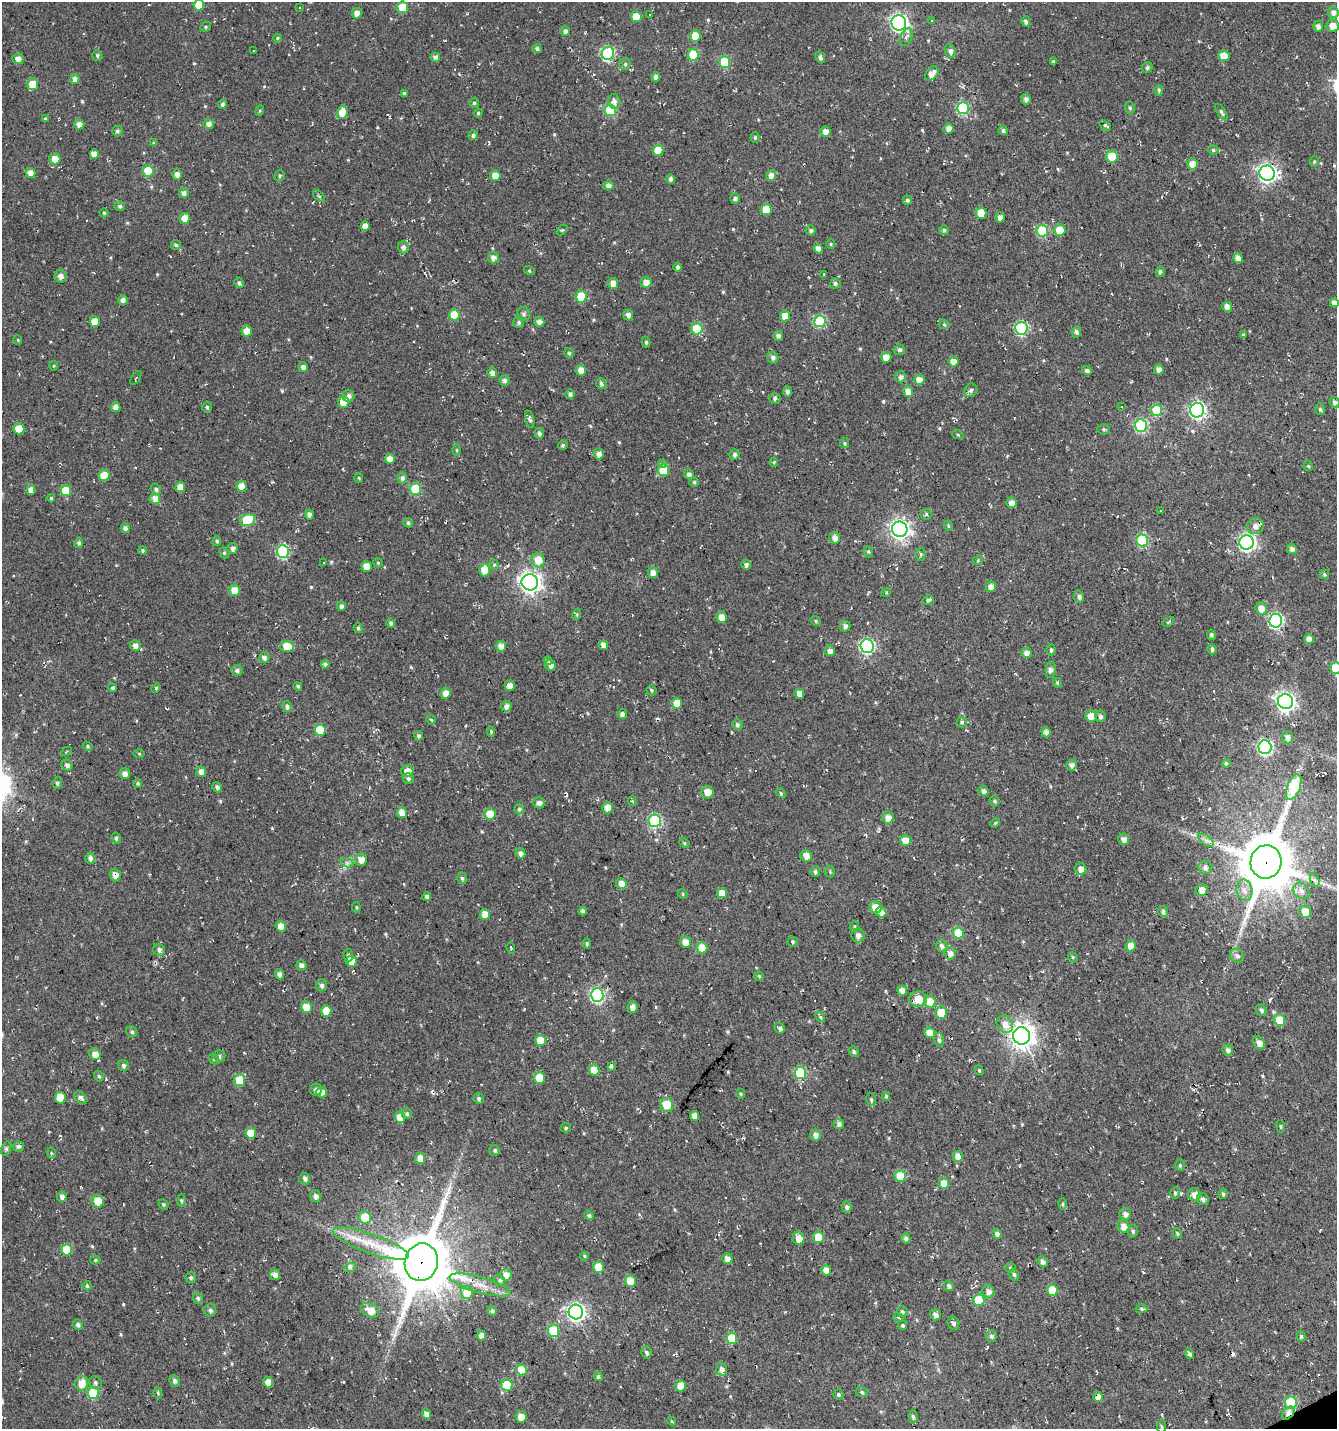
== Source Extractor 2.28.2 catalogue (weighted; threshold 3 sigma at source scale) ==
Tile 6 of 4 x 4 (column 2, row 2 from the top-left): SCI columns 1486-2820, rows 2856-4282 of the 5583 x 5711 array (HDU 1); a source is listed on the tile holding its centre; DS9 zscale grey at full resolution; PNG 1339 x 1431 px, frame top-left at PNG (2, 2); each listed source drawn as its Kron ellipse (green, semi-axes under 4 px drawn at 4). Shown black and unused: <1% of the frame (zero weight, under 3 of 4 exposures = <1% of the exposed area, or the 3 px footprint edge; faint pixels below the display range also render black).
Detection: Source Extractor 2.28.2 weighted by HDU 2 'WHT'; one run over the whole footprint, this tile lists its part. Background -0.00333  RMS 0.01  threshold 0.0457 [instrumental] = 3 sigma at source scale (4.5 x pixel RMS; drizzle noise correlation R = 1.50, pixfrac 1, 0.0396/0.0396 arcsec/px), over >= 5 px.
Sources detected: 581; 22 cosmic-ray / hot-pixel residue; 1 long thin detection or spike segment (spike, bleed or trail) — neither listed nor drawn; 2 inside a brighter listed object's ellipse — not listed separately; of the other 556, all 500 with FLUX_AUTO >= 1.1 (the completeness limit of this list) listed and drawn (56 fainter detections not listed), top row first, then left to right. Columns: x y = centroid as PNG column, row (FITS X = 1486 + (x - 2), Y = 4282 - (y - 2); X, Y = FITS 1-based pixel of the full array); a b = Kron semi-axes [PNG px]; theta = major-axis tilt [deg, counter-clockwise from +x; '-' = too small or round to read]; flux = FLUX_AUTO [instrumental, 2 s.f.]
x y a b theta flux
199 5 5 5 - 17
403 7 5 5 - 23
299 8 3 3 - 1.5
1333 12 5 5 - 5.1
357 13 5 5 - 6.6
649 15 3 3 - 1.9
636 17 5 5 - 18
931 20 3 2 - 1.6
1026 21 5 4 - 3
899 23 7 7 - 320
1318 26 5 5 - 4.6
1333 26 6 6 - 8.4
206 27 5 5 - 1.4
565 31 5 4 - 3.6
695 36 5 5 - 21
906 37 9 5 67 3.5
277 38 4 3 - 1.3
537 49 4 4 - 2.5
254 51 3 3 - 11
950 51 7 5 -66 3.5
608 53 7 6 - 140
97 55 5 5 - 1.9
693 55 6 5 - 38
1224 56 6 5 - 12
435 57 5 4 - 3.4
820 57 6 4 -63 2.7
18 59 5 5 - 5.4
1053 61 3 2 - 1.3
725 62 6 5 - 48
625 64 6 5 - 2.1
1147 68 6 5 - 1.9
932 74 8 5 50 7.8
656 77 5 4 - 4.9
75 79 5 4 - 4.4
33 84 6 5 - 19
1159 90 5 4 - 1.6
404 93 4 3 - 1.6
1026 99 5 5 - 3.6
614 102 7 6 - 4.9
474 103 5 5 - 1.7
222 104 5 4 - 2.2
963 108 6 6 - 91
1130 108 6 5 - 1.8
610 110 6 5 - 61
260 111 5 4 - 1.3
1221 112 9 4 -57 2.3
342 113 6 5 - 12
478 113 4 4 - 1.4
45 119 4 4 - 1.4
79 124 5 5 - 5.7
209 124 5 5 - 5.3
1105 125 6 4 -36 1.6
949 129 5 5 - 6.1
117 131 5 5 - 2.6
1003 131 5 4 - 2.4
825 132 5 5 - 5.9
473 135 5 5 - 2.7
755 137 5 4 - 1.8
154 143 4 4 - 1.2
658 150 5 5 - 18
1213 150 5 4 - 1.7
94 154 5 4 - 7.4
1112 157 6 6 - 31
55 159 5 5 - 10
1314 162 5 4 - 1.3
1192 164 5 5 - 13
148 171 5 5 - 39
30 173 5 5 - 7.5
1267 173 8 7 - 410
177 174 5 4 - 5.1
280 176 6 5 - 1.7
495 176 5 5 - 12
771 176 6 5 - 6.4
671 179 4 4 - 4
608 185 5 4 - 4
184 193 5 4 - 3.8
319 196 7 4 -43 1.6
735 198 5 5 - 2.8
907 200 5 4 - 2.2
120 206 5 5 - 2.3
766 210 5 5 - 22
104 213 4 4 - 1.3
981 213 5 5 - 22
1000 217 5 4 - 4.6
185 218 5 5 - 12
365 226 5 4 - 6.8
562 230 6 4 42 1.2
811 230 5 4 - 2.5
944 230 5 5 - 2
1060 230 6 5 - 18
1042 231 6 5 - 54
831 244 5 4 - 1.2
176 245 5 5 - 1.7
403 247 6 5 - 4.1
818 249 5 4 - 6.4
493 258 5 5 - 5
1238 258 5 4 - 7.5
678 267 4 4 - 2.3
529 270 5 3 - 1.2
1160 272 5 4 - 2.7
824 275 4 3 - 1.3
60 276 6 6 - 4.8
646 282 5 5 - 7.1
239 283 5 4 - 2.3
613 283 5 5 - 7.4
835 283 5 5 - 2
581 297 6 5 - 40
123 300 5 4 - 3.9
1334 303 4 4 - 4.9
1227 307 5 5 - 5.8
524 314 7 6 - 2.6
454 315 5 5 - 25
628 315 5 5 - 4.1
785 316 5 5 - 15
820 321 6 5 - 82
95 322 5 5 - 13
519 322 6 5 - 2.2
539 322 5 5 - 5
944 324 5 5 - 1.6
1021 328 6 6 - 120
697 329 6 5 - 45
247 331 5 5 - 9.6
1076 332 6 4 86 2.8
1243 335 4 4 - 1.4
778 336 5 5 - 3.4
18 340 5 4 - 1.1
646 342 5 4 - 1.7
899 350 5 5 - 3.1
569 353 5 4 - 2
773 357 6 5 - 3.8
886 357 5 5 - 13
954 362 5 5 - 13
53 366 5 3 - 1.1
303 367 5 4 - 4.2
1159 369 5 4 - 6.3
581 370 5 5 - 9.1
1087 371 5 4 - 3.9
492 373 5 5 - 4.8
900 377 5 5 - 3.9
136 378 8 3 57 1.1
505 380 5 5 - 3
919 380 5 5 - 8.8
601 384 6 5 - 2.7
971 390 7 6 - 2.5
787 391 5 4 - 3.4
908 391 5 5 - 8.3
570 394 5 4 - 2.9
348 396 6 6 - 4.3
775 398 5 5 - 2.6
343 402 6 5 - 18
1334 402 5 5 - 3.4
1122 406 3 3 - 1.2
116 407 5 4 - 5.7
207 407 5 4 - 1.6
1320 409 6 4 -75 1.8
1157 410 6 5 - 47
1197 410 7 7 - 270
530 419 8 4 -77 2.4
1141 426 6 6 - 110
19 429 5 5 - 18
1103 429 6 5 - 1.8
539 433 5 5 - 3.1
958 435 6 3 -19 1.1
844 443 5 4 - 1.2
563 445 5 4 - 1.9
457 450 5 3 - 1.1
599 454 5 5 - 5.7
735 454 5 5 - 3
390 459 5 5 - 9
774 462 4 4 - 1.1
663 464 4 3 - 2.5
1308 466 5 4 - 1.4
663 470 6 5 - 44
689 474 5 5 - 4
104 476 5 5 - 23
359 478 5 4 - 1.1
402 478 5 4 - 3.2
694 482 5 5 - 1.4
242 486 5 5 - 13
180 487 5 5 - 8.8
156 489 6 5 - 2.8
415 489 6 5 - 52
31 490 5 4 - 5.6
66 491 5 5 - 24
51 498 4 4 - 1.3
155 498 5 5 - 8.2
1011 503 5 5 - 8.3
1160 511 3 3 - 1.4
309 514 5 4 - 4.1
926 514 5 5 - 1.4
247 520 8 6 21 46
408 523 5 4 - 2.3
948 526 5 4 - 1.3
1255 526 8 8 - 6.6
125 528 5 4 - 3.4
900 529 8 7 - 470
835 538 5 5 - 6
1142 540 6 6 - 78
217 541 5 4 - 1.8
1247 542 7 7 - 300
79 543 5 4 - 2.3
233 548 5 5 - 4.1
1292 549 5 5 - 4
142 550 4 4 - 1.7
283 551 6 6 - 100
868 552 6 4 -68 1.4
224 553 6 4 -69 1.5
921 554 6 4 -89 1.6
538 560 7 6 - 14
978 560 5 4 - 1.3
324 562 3 2 - 1.3
378 563 5 4 - 1.2
494 565 5 4 - 1.5
746 565 5 4 - 3
367 566 5 5 - 11
484 570 6 5 - 15
653 573 6 5 - 6.5
1324 574 5 4 - 1.7
530 582 8 8 - 550
991 586 5 5 - 5.7
235 590 5 5 - 14
886 593 5 4 - 1.2
1079 597 6 5 - 3.1
928 600 6 4 27 2.3
341 606 4 4 - 3.2
1261 608 6 5 - 9.6
577 614 6 4 73 1.3
722 617 5 5 - 9.7
816 621 5 4 - 1.4
1276 621 7 6 - 180
1168 622 6 4 34 1.2
391 623 5 4 - 2.3
845 626 5 5 - 3.6
358 628 5 4 - 1.9
1211 635 5 4 - 2.5
1309 639 5 5 - 6.3
604 645 5 4 - 5.9
135 646 5 5 - 5.2
287 646 7 5 0 19
501 646 5 5 - 6.3
867 646 7 6 - 180
1212 649 5 4 - 2.5
1051 650 6 4 -85 2.2
830 651 5 5 - 4.9
1027 653 5 5 - 5.8
264 658 5 5 - 3.9
548 660 4 4 - 1.8
325 664 4 4 - 2.7
550 665 5 5 - 4.5
1335 668 6 5 - 25
237 670 5 5 - 2.8
1051 670 8 5 84 4
1057 683 5 4 - 1.2
298 686 4 4 - 1.8
510 686 5 5 - 6.4
113 688 4 4 - 1.8
156 688 5 4 - 1.3
651 690 5 4 - 1.6
445 693 5 5 - 8.5
799 694 5 4 - 6.6
1285 702 8 7 - 380
677 703 5 5 - 19
287 706 5 4 - 2.8
506 706 5 5 - 4.6
622 714 5 4 - 4.7
1091 716 6 5 - 12
1101 716 5 5 - 2.8
431 720 5 3 - 1.3
962 722 5 5 - 1.8
737 725 5 5 - 2.3
320 730 6 5 - 36
491 731 5 4 - 1.7
1046 732 5 4 - 6
419 736 5 4 - 2.8
1288 737 6 5 - 5
88 746 5 4 - 1.4
1265 747 7 6 - 180
67 751 6 3 30 1.2
139 754 5 3 - 1.1
1226 763 4 4 - 1.9
67 765 6 5 - 3.2
1072 765 5 5 - 3.9
407 771 6 5 - 10
201 772 5 5 - 7.1
125 774 5 5 - 5
408 779 5 5 - 2.2
57 783 6 5 - 2.2
138 783 5 4 - 1.9
217 787 5 4 - 3.2
1294 787 14 6 68 60
983 791 5 5 - 3.5
707 792 6 6 - 9.3
781 793 5 3 - 1.6
632 801 5 4 - 1.4
994 801 5 4 - 1.9
539 803 6 5 - 4.1
608 808 5 5 - 9.6
519 809 5 5 - 2.1
402 813 5 5 - 12
490 814 5 5 - 20
888 818 6 6 - 6.3
655 821 6 6 - 98
995 823 5 3 - 1.1
116 838 6 4 -79 2.1
1124 839 6 5 - 5.1
905 840 5 5 - 10
1206 840 9 4 -36 3.5
684 843 5 4 - 1.5
520 853 5 4 - 3.8
806 856 6 5 - 6.5
90 858 5 5 - 3.8
361 860 6 6 - 7.9
1266 862 17 15 78 5600
347 863 7 4 -18 2.5
1205 867 7 6 - 3.2
1081 869 6 6 - 6
830 871 6 5 - 1.3
815 872 5 5 - 2.1
115 875 6 5 - 6
462 878 6 4 -72 2
1315 880 7 4 -70 2.2
621 884 6 5 - 9.8
1202 890 6 5 - 7.1
1245 890 11 8 -77 7
1301 891 9 7 -40 5.2
722 893 5 5 - 9.6
683 894 5 4 - 1.2
427 897 4 4 - 3.1
356 907 5 3 - 1.2
875 907 6 6 - 11
583 911 4 3 - 2.4
1163 911 5 5 - 2.8
881 912 5 5 - 6.1
1305 912 6 5 - 13
485 914 5 5 - 13
281 926 5 5 - 9.7
854 927 6 4 -88 1.5
958 933 5 5 - 31
858 935 7 6 - 4.7
685 942 5 5 - 11
792 942 5 5 - 1.7
587 943 5 4 - 1.6
942 946 6 5 - 3.5
1131 946 6 5 - 11
511 948 5 3 - 1.2
702 948 5 5 - 21
159 950 6 5 - 3.4
950 953 6 5 - 5.2
348 955 6 5 - 2.2
1237 956 7 6 - 3.7
1073 957 5 4 - 1.4
351 961 6 5 - 13
301 965 5 5 - 4.3
280 974 5 4 - 4.6
759 976 5 4 - 1.6
322 985 6 5 - 3.1
902 991 5 5 - 8.8
597 995 7 6 - 160
918 999 9 7 1 15
930 1002 6 5 - 24
306 1007 5 5 - 17
632 1007 6 5 - 5.4
1261 1010 6 5 - 2.8
326 1011 5 5 - 20
941 1013 6 6 - 17
820 1017 5 4 - 1.4
1280 1020 6 5 - 19
1005 1024 9 7 -50 8.6
780 1028 5 5 - 3.3
132 1032 6 5 - 2.2
930 1033 5 5 - 12
1021 1036 9 8 - 930
540 1040 5 5 - 17
939 1040 7 4 -76 2.4
1259 1043 7 5 -55 6.1
1228 1050 5 5 - 3.7
854 1052 5 5 - 2.2
95 1054 6 5 - 8.5
219 1056 6 6 - 2.3
214 1059 6 4 -48 1.6
124 1065 5 5 - 2.6
611 1066 4 3 - 8.2
594 1070 5 5 - 23
979 1070 5 3 - 1.4
800 1073 6 5 - 72
99 1076 5 4 - 1.9
539 1078 6 5 - 21
240 1080 6 5 - 25
316 1089 6 6 - 4.2
322 1092 5 5 - 8.6
740 1094 5 3 - 1.2
886 1096 4 4 - 1.6
60 1098 6 5 - 21
81 1098 8 5 -43 3.2
479 1098 5 5 - 2.1
871 1099 6 5 - 2
666 1105 7 6 - 20
407 1114 5 5 - 2.1
695 1116 5 4 - 9.1
400 1117 5 5 - 16
839 1124 5 5 - 4
1281 1126 6 4 -82 1.4
566 1128 5 4 - 1.5
251 1133 5 5 - 20
816 1135 6 5 - 4.7
18 1146 6 5 - 2.8
6 1149 7 5 72 1.9
495 1150 5 5 - 2.1
51 1153 5 3 - 1.1
958 1156 5 5 - 6.4
420 1158 5 5 - 11
1180 1165 6 5 - 1.7
900 1176 5 5 - 33
305 1179 6 5 - 3.1
944 1183 5 5 - 14
1175 1193 5 5 - 2
1223 1194 5 4 - 1.6
1194 1195 6 6 - 8.4
315 1196 6 5 - 4.6
62 1197 5 5 - 4.2
1203 1199 6 5 - 2.8
181 1200 6 4 -87 1.6
98 1201 6 6 - 17
163 1204 5 4 - 1.6
1063 1204 6 4 90 1.4
847 1207 6 5 - 3.1
1125 1214 6 5 - 4.5
589 1216 5 4 - 2.1
365 1217 6 6 - 24
1124 1226 6 6 - 7.7
1133 1231 6 5 - 1.8
1177 1233 5 4 - 1.4
997 1234 5 4 - 3.4
818 1237 6 5 - 19
799 1238 6 6 - 9.4
906 1238 5 4 - 3.4
371 1244 40 9 -19 30
67 1250 6 5 - 32
584 1256 4 4 - 1.3
727 1258 5 5 - 6.3
95 1260 5 4 - 1.4
421 1262 19 16 76 6300
1043 1262 5 5 - 4.3
598 1267 5 5 - 25
350 1268 6 4 21 2.2
1010 1268 5 4 - 1.2
826 1270 5 5 - 9
506 1274 6 5 - 7.3
1014 1274 6 4 -73 1.9
275 1275 5 5 - 5.3
191 1277 5 5 - 2
500 1280 5 5 - 1.8
630 1281 5 5 - 17
480 1285 32 8 -16 17
87 1286 5 4 - 1.9
949 1286 5 5 - 3.2
1052 1290 6 5 - 22
467 1292 6 6 - 17
988 1292 6 6 - 5.5
198 1298 6 5 - 2.3
979 1300 6 5 - 49
1142 1309 6 4 -2 1.6
210 1310 6 6 - 3.1
370 1310 9 6 -26 13
492 1311 5 4 - 2.3
576 1312 7 7 - 340
902 1312 6 5 - 1.7
935 1315 5 5 - 3.9
898 1317 5 3 - 1.2
953 1323 7 5 -64 2.6
78 1325 5 5 - 2.6
902 1325 5 4 - 1.9
554 1331 6 5 - 42
481 1336 5 4 - 7.2
991 1336 6 5 - 2.8
1301 1336 5 4 - 1.8
732 1338 5 5 - 29
646 1353 6 5 - 2.9
1189 1354 5 4 - 2.8
721 1369 7 5 -84 4.1
522 1370 5 5 - 20
598 1376 5 4 - 2.2
175 1381 6 4 -51 3
268 1382 5 5 - 11
82 1383 7 6 - 13
95 1383 7 6 - 2.6
507 1385 6 5 - 46
681 1386 5 5 - 21
862 1392 6 5 - 1.8
93 1393 6 5 - 43
158 1393 5 4 - 1.2
838 1395 5 5 - 1.9
1098 1397 5 5 - 9.3
1291 1403 6 6 - 61
1288 1413 7 5 48 6.4
426 1414 5 4 - 5.1
521 1417 6 5 - 9
913 1417 6 4 -87 2.2
672 1421 4 4 - 1.1
1161 1426 6 3 86 1.5
Overlapping masked pixels (flux is a lower limit): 13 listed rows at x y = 608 53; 1267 173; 530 582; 1266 862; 115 875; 1202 890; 539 1078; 371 1244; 421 1262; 979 1300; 1098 1397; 1291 1403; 1288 1413
Isophote crosses this tile's border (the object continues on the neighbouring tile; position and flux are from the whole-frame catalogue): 2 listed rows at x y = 1334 303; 1335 668